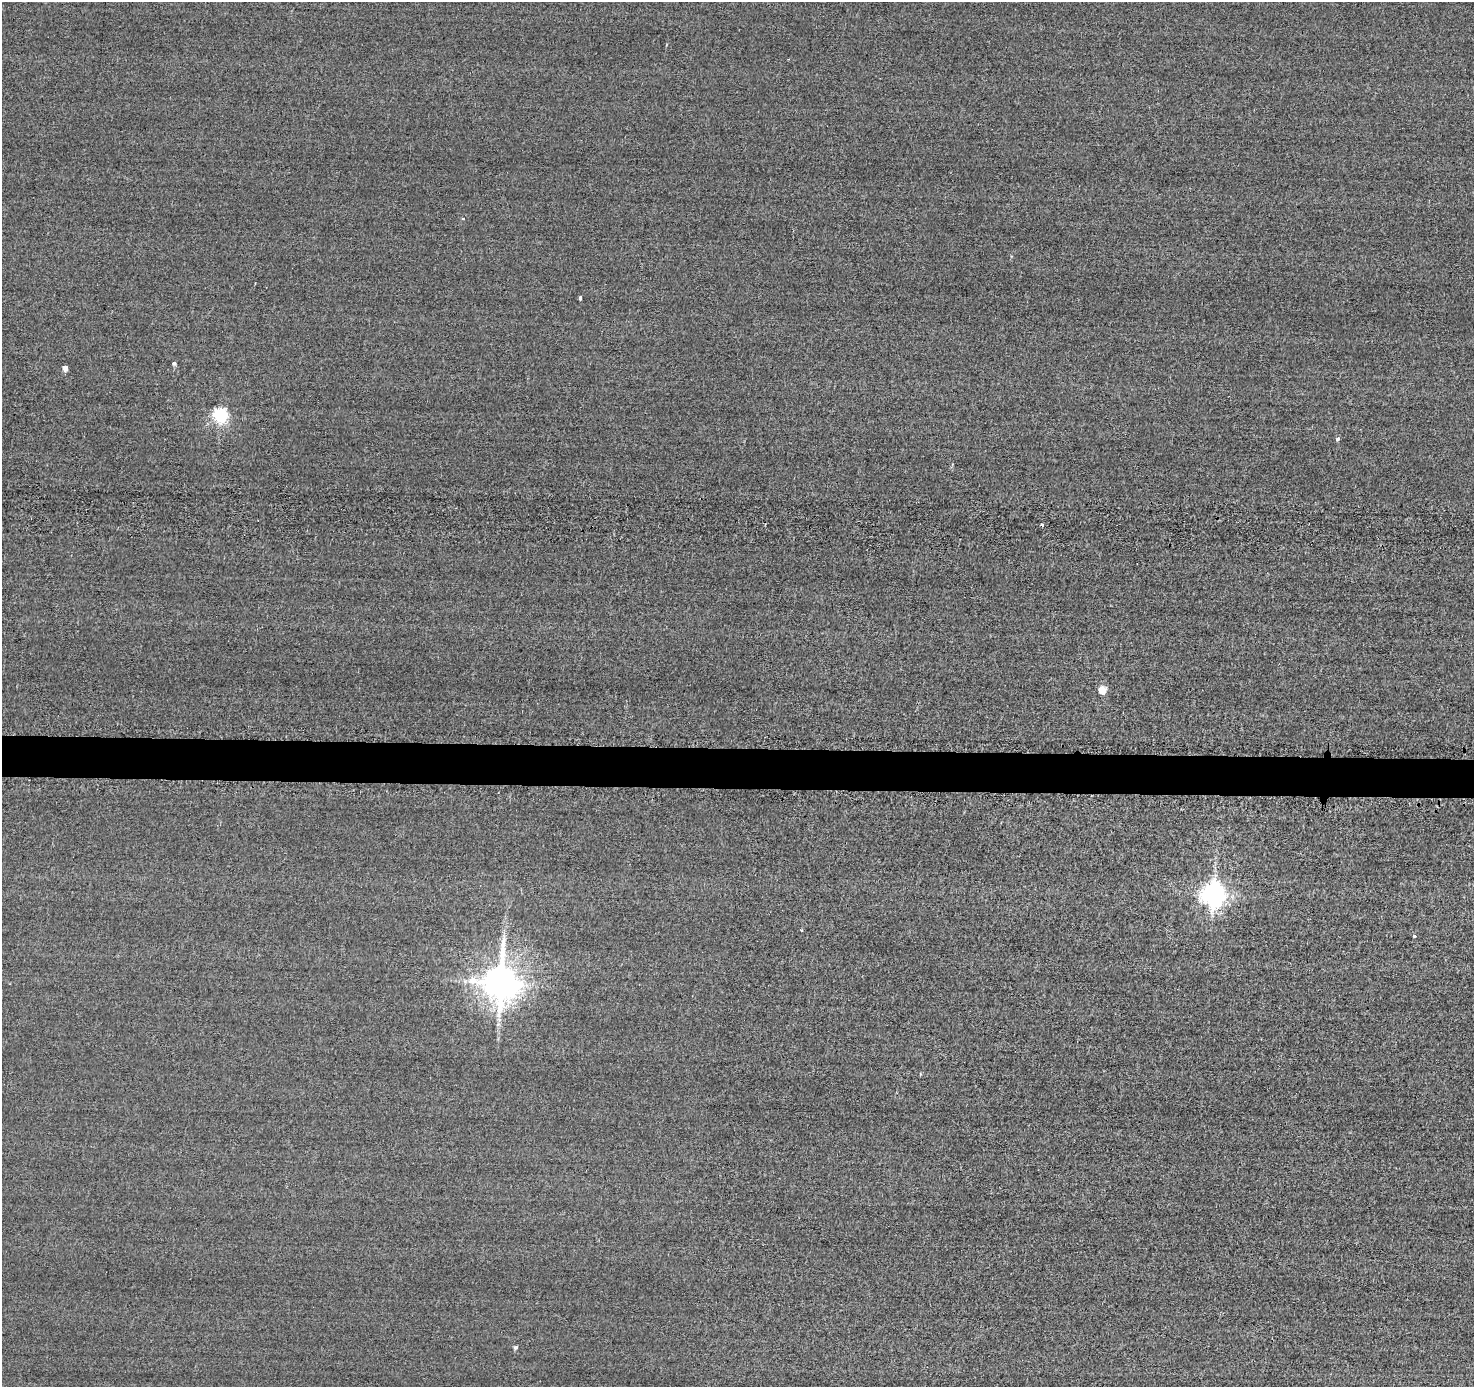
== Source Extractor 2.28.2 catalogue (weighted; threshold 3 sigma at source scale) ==
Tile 5 of 3 x 3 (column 2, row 2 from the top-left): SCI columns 1488-2959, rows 1601-2985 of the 4678 x 4710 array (HDU 1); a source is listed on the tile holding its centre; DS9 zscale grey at full resolution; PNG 1476 x 1389 px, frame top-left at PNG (2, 2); no overlay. Shown black and unused: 3% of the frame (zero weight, under 2 of 3 exposures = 12% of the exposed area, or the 3 px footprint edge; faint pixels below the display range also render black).
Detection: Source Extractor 2.28.2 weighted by HDU 2 'WHT'; one run over the whole footprint, this tile lists its part. Background -0.431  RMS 3.3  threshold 14.8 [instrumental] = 3 sigma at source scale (4.5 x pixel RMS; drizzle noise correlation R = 1.50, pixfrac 1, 0.05/0.05 arcsec/px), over >= 5 px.
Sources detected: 14; all 14 listed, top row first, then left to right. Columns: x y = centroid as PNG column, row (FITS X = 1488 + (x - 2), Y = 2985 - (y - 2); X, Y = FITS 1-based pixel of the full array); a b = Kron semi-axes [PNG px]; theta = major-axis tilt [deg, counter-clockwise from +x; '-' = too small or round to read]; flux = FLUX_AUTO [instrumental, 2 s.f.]
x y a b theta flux
463 218 4 3 - 300
580 298 5 3 - 470
174 363 4 4 - 910
65 368 5 4 - 2200
220 415 6 6 - 84000
1338 439 5 4 - 820
1042 525 3 3 - 1600
1102 690 5 5 - 8200
1214 896 8 8 - 300000
802 931 4 3 - 350
1414 936 4 3 - 520
501 983 11 10 - 870000
498 1024 6 5 - 630
515 1348 5 4 - 700